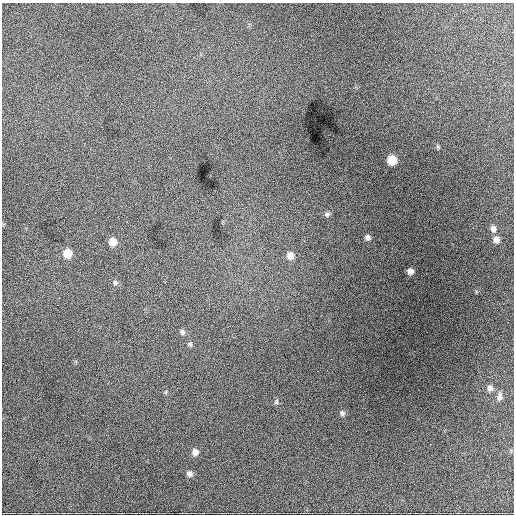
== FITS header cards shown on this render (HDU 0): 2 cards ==
NAXIS1  =                  512 / Axis length
NAXIS2  =                  512 / Axis length

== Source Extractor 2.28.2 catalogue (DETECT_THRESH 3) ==
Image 512 x 512 px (HDU 0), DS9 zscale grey, 1 PNG px = 1 image px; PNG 516 x 516 px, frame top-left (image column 1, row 512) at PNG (2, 3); no overlay
Background 1900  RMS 39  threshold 116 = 3 sigma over >= 5 px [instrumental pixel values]
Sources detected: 20; all 20 listed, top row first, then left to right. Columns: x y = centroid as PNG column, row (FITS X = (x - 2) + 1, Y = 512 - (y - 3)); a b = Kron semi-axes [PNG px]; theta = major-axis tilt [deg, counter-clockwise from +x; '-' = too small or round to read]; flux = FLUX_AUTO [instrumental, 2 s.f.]
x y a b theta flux
438 147 6 4 -45 3600
392 160 7 7 - 50000
327 214 7 5 26 6000
493 229 8 7 - 11000
368 237 7 7 - 8700
496 239 7 7 - 14000
113 242 7 7 - 22000
67 253 8 7 - 38000
290 256 8 8 - 17000
410 271 6 5 - 11000
115 283 6 6 - 6000
182 332 7 6 - 6800
190 344 7 5 -14 4800
490 388 8 7 - 11000
166 392 6 4 90 3400
500 397 12 7 83 11000
276 402 8 5 76 5400
342 413 7 6 - 6700
195 452 7 7 - 14000
189 474 7 6 - 9900